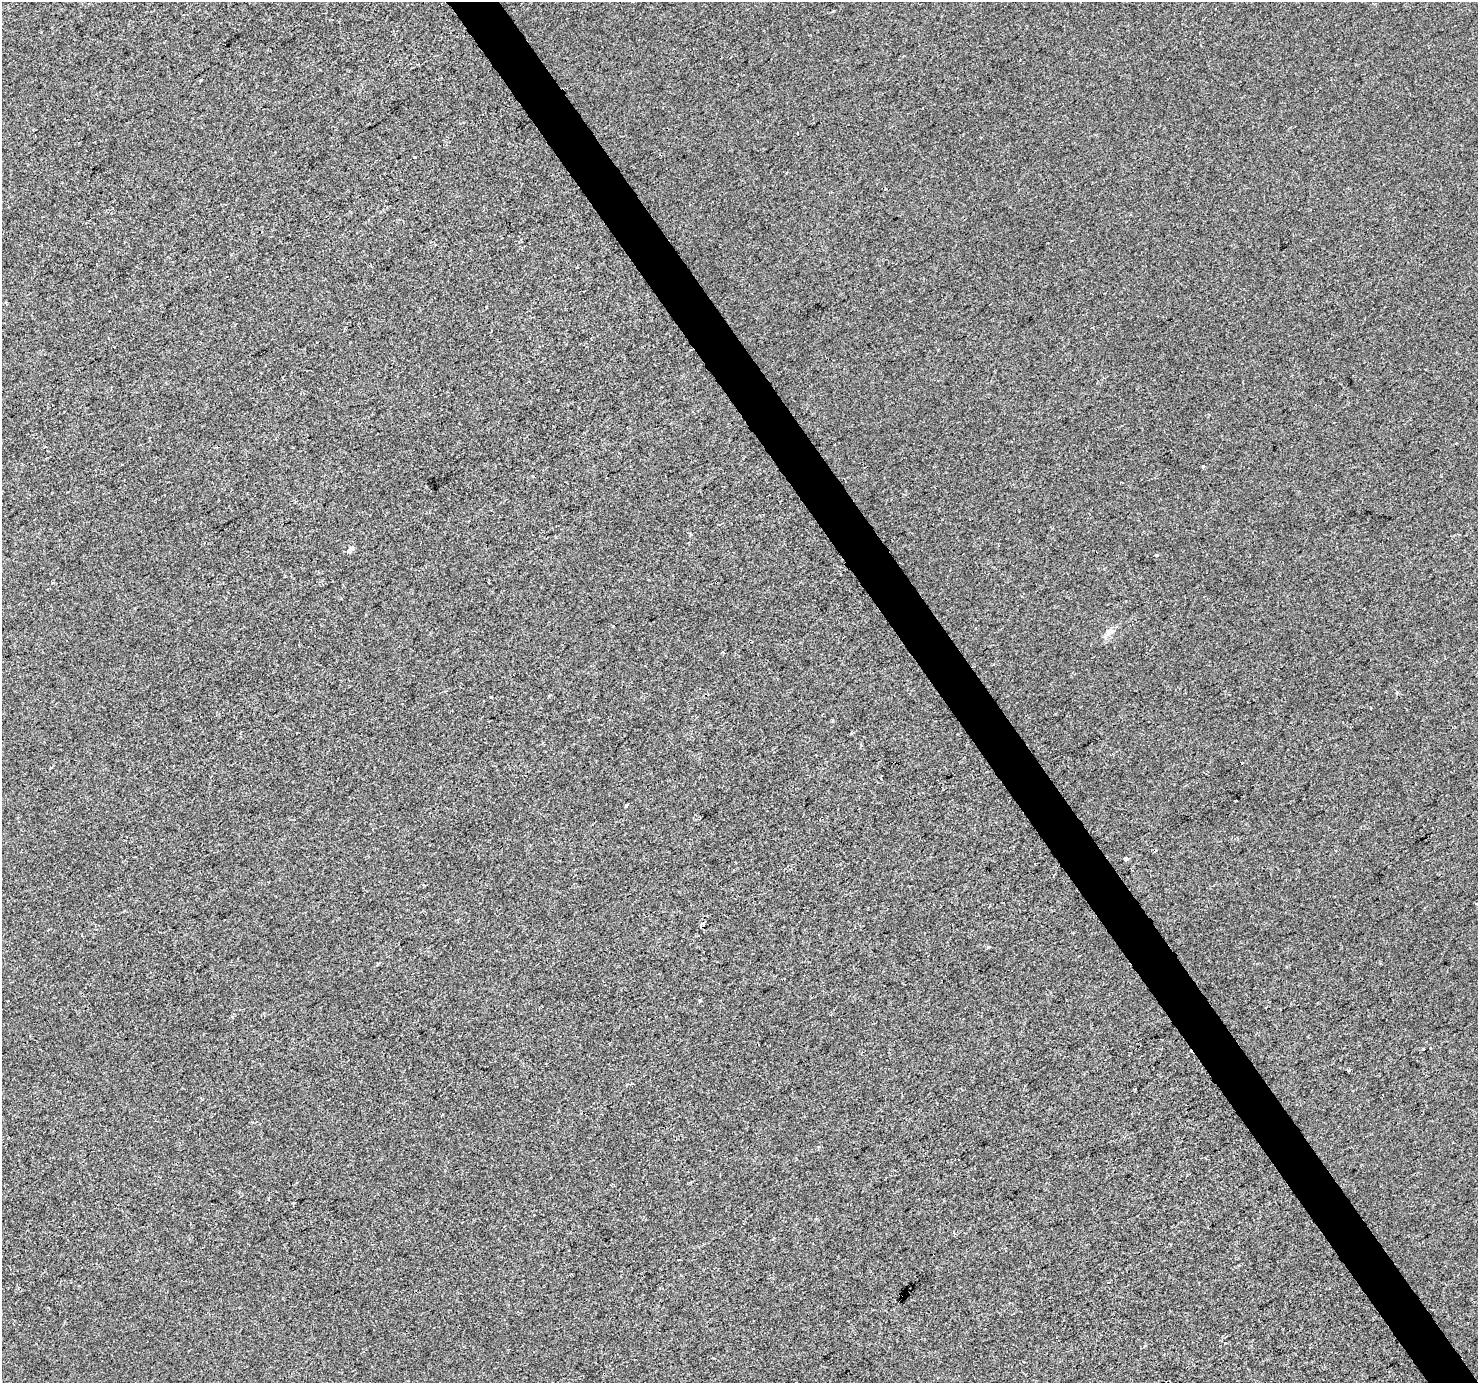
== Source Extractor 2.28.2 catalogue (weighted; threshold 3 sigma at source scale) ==
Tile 6 of 4 x 4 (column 2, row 2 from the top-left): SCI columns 1481-2956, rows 2944-4324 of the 5908 x 5824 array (HDU 1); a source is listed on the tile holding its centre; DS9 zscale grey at full resolution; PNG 1480 x 1385 px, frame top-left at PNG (2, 2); no overlay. Shown black and unused: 3% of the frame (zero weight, under 2 of 3 exposures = <1% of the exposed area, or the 3 px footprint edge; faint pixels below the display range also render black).
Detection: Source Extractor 2.28.2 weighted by HDU 2 'WHT'; one run over the whole footprint, this tile lists its part. Background -1.21e-04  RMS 0.0042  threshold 0.0188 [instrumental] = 3 sigma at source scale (4.5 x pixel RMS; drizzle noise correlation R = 1.50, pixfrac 1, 0.0396/0.0396 arcsec/px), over >= 5 px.
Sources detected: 26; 5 cosmic-ray / hot-pixel residue — not listed; the other 21 listed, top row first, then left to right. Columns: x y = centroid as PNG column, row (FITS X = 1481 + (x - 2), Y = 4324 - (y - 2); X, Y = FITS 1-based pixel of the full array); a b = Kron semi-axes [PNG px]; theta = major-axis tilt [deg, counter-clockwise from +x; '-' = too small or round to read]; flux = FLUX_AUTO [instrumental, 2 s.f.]
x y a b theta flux
833 11 4 2 - 0.38
200 80 3 3 - 0.6
798 133 3 2 - 0.34
415 157 3 3 - 1.7
885 188 3 2 - 0.45
45 447 3 3 - 0.71
1203 466 3 3 - 1.3
1459 534 3 2 - 0.31
351 549 7 6 - 1.4
1157 555 3 3 - 1.9
723 652 3 3 - 1.1
1397 693 4 3 - 0.54
51 768 4 3 - 0.49
626 806 4 3 - 0.76
1126 859 4 3 - 9.5
702 924 5 3 - 1.8
988 948 3 3 - 5.5
700 1001 3 3 - 0.59
1430 1048 3 2 - 0.57
1423 1049 3 2 - 0.47
1349 1070 4 3 - 4.3
Overlapping masked pixels (flux is a lower limit): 1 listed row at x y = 702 924